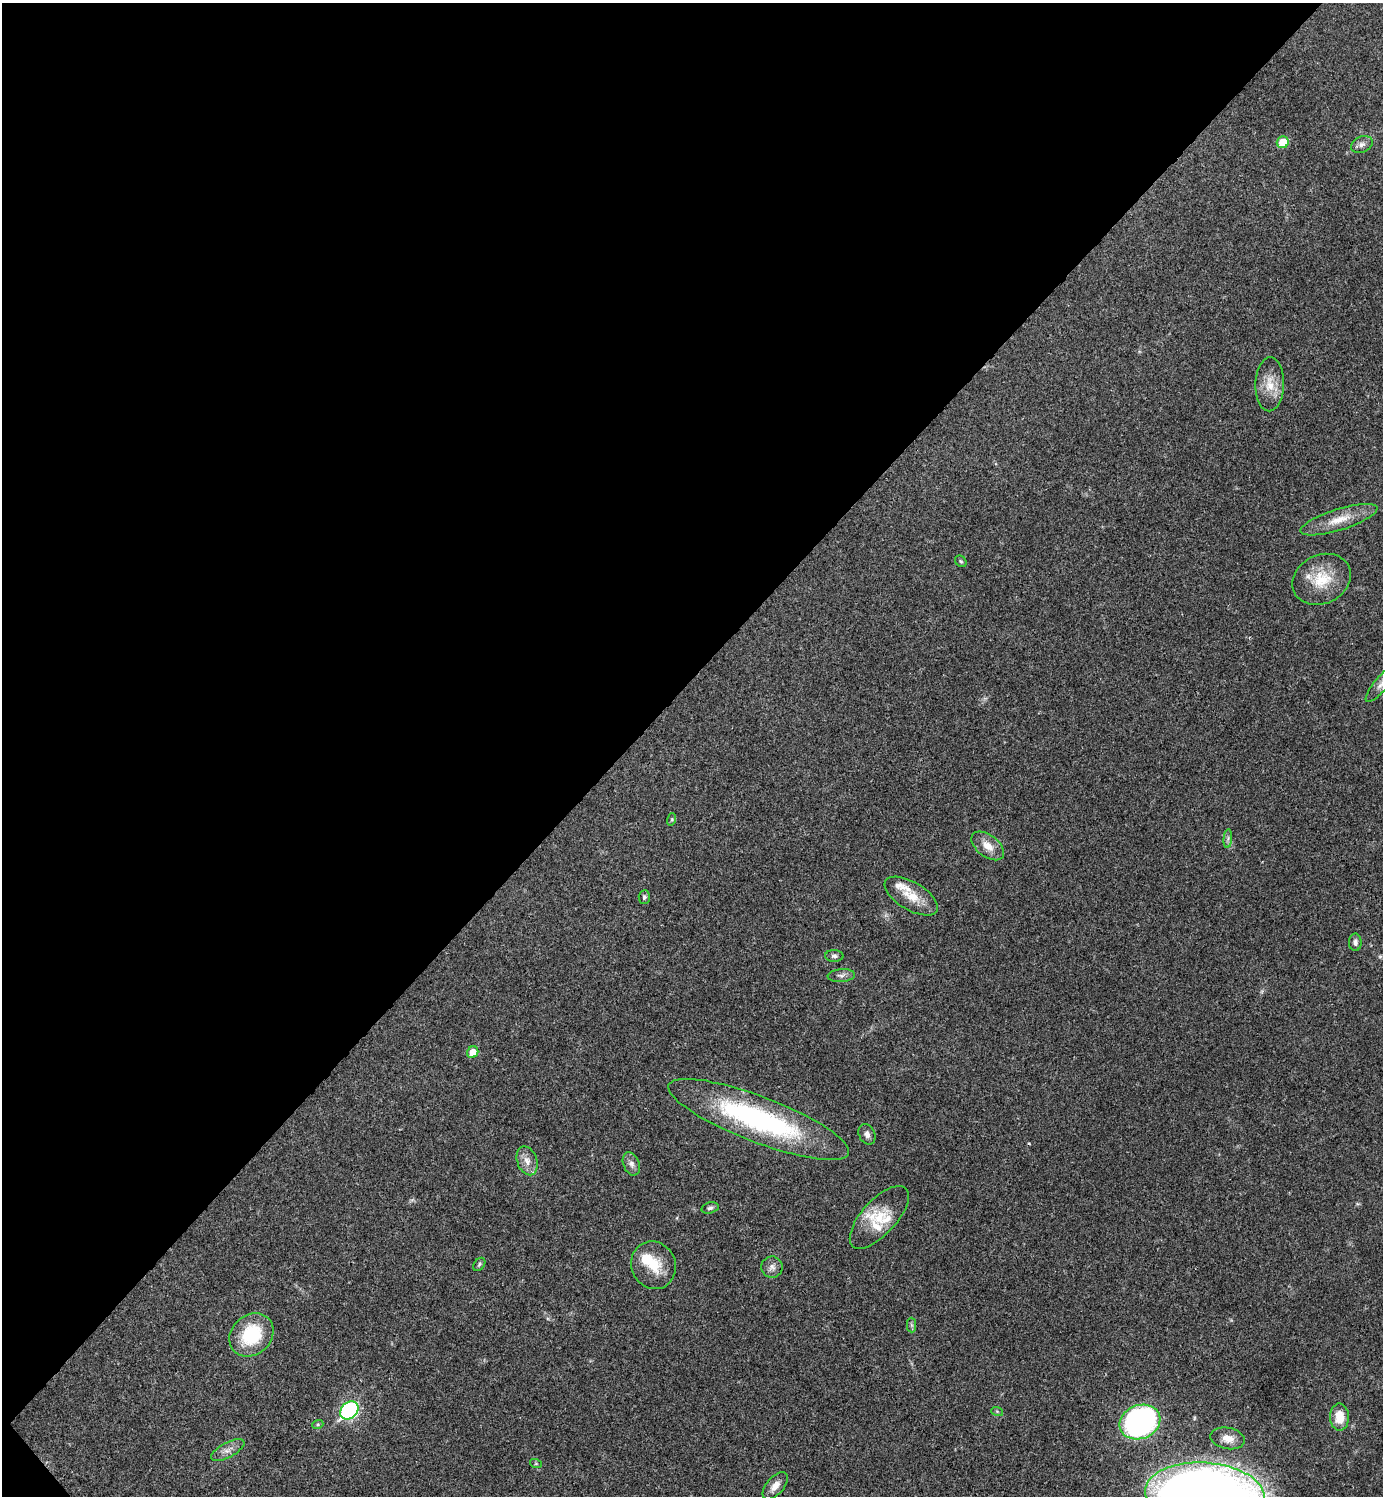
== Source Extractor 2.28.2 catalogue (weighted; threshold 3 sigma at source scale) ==
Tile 5 of 4 x 4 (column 1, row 2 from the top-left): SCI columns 300-1680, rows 2989-4482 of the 5981 x 5981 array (HDU 1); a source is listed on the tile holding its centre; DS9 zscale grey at full resolution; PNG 1385 x 1498 px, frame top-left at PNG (2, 3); each listed source drawn as its Kron ellipse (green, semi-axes under 4 px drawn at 4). Shown black and unused: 46% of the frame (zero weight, under 3 of 4 exposures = <1% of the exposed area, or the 3 px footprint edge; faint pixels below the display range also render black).
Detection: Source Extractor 2.28.2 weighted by HDU 2 'WHT'; one run over the whole footprint, this tile lists its part. Background 0.0205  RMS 0.0022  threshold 0.0101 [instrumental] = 3 sigma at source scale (4.5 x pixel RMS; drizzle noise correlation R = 1.50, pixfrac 1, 0.05/0.05 arcsec/px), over >= 5 px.
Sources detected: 44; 1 inside a brighter object's white glare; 1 cosmic-ray / hot-pixel residue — neither listed nor drawn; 5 inside a brighter listed object's ellipse — not listed separately; the other 37 listed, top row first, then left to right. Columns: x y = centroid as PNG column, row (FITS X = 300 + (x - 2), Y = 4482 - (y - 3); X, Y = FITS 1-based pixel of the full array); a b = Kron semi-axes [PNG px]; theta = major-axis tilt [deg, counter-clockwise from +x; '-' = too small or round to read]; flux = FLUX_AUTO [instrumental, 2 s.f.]
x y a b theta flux
1283 142 6 5 - 4.9
1362 145 11 8 24 1.1
1270 384 27 14 88 4.3
1339 520 40 10 17 4.8
961 561 6 5 - 0.36
1322 579 30 24 27 7.8
1382 683 24 7 50 1.6
672 819 6 4 72 0.32
1228 839 9 3 85 0.52
988 846 19 11 -38 3
911 896 30 14 -31 4.8
644 897 7 5 86 0.58
1355 942 8 6 -89 0.8
834 956 9 5 -2 0.6
841 976 13 6 4 0.95
473 1052 6 5 - 2.4
759 1119 96 23 -21 45
867 1134 11 8 -64 1.1
527 1161 15 10 -71 2
631 1164 12 8 -68 1.1
710 1208 9 5 15 0.55
879 1217 39 17 48 6.4
479 1264 7 5 52 0.42
653 1265 24 22 -66 6.1
772 1267 10 10 - 1.2
911 1325 7 4 -89 0.46
251 1335 24 20 42 13
349 1410 10 8 45 36
997 1411 6 4 -19 0.3
1339 1417 13 9 -89 3.8
1140 1422 21 16 22 56
318 1424 6 4 19 0.3
1228 1438 17 10 -11 2.4
228 1450 18 7 28 1.7
536 1464 6 4 -19 0.3
775 1486 16 8 50 2
1205 1494 60 31 -4 340
Isophote crosses this tile's border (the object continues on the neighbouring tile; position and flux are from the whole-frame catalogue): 2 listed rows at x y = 1382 683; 1205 1494